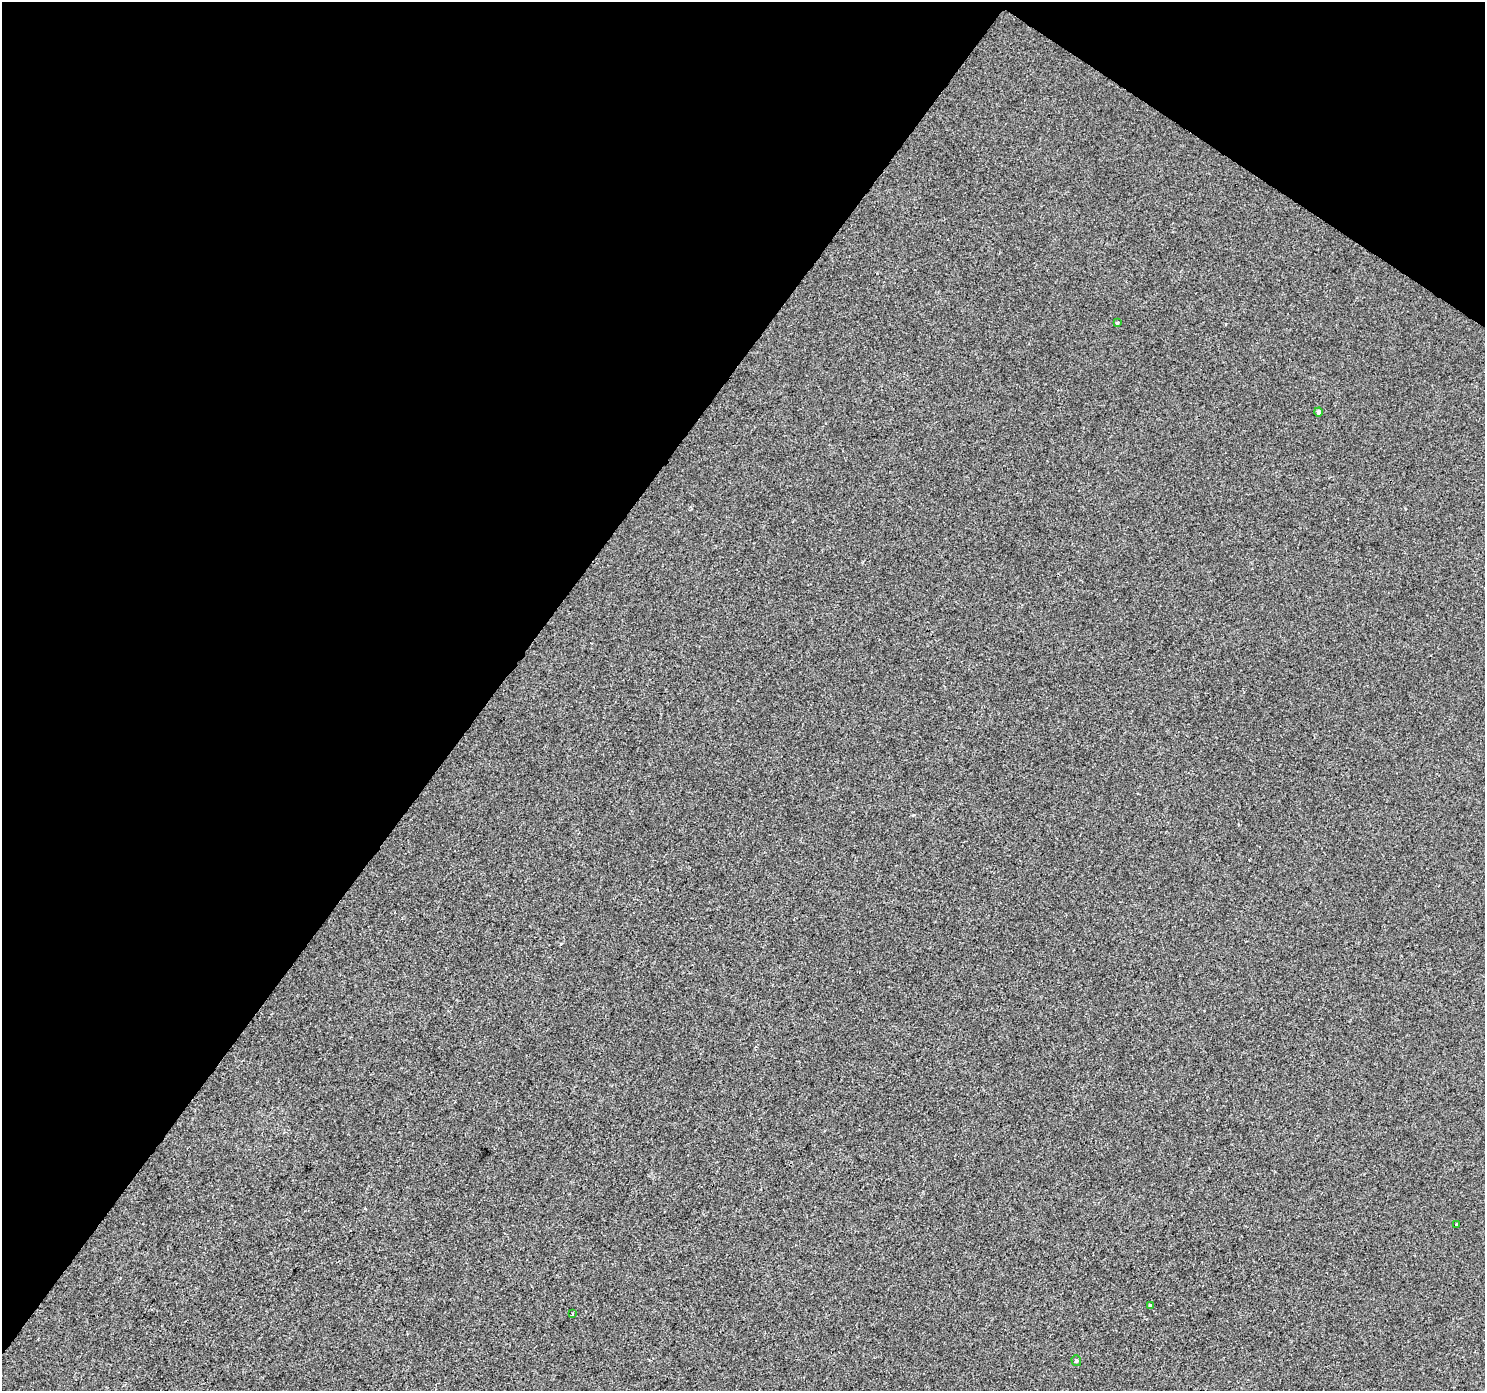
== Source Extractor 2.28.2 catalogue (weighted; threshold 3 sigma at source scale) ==
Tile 2 of 4 x 4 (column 2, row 1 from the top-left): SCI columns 1489-2971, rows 4418-5806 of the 5937 x 5990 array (HDU 1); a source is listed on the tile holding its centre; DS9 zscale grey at full resolution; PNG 1487 x 1393 px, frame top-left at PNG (2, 2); each listed source drawn as its Kron ellipse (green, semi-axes under 4 px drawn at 4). Shown black and unused: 37% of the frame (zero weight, under 2 of 3 exposures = <1% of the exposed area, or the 3 px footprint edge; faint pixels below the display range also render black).
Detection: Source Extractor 2.28.2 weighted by HDU 2 'WHT'; one run over the whole footprint, this tile lists its part. Background -4.90e-04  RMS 0.0041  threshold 0.0185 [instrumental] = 3 sigma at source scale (4.5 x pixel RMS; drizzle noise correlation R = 1.50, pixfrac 1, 0.0396/0.0396 arcsec/px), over >= 5 px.
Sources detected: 6; all 6 listed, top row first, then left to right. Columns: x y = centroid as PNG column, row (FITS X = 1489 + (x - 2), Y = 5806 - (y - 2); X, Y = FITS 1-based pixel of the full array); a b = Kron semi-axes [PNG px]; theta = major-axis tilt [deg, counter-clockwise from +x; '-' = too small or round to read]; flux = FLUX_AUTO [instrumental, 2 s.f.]
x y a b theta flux
1117 323 3 3 - 0.95
1318 412 4 4 - 1
1456 1225 3 3 - 1.3
1150 1305 3 3 - 1.3
572 1314 4 2 - 0.45
1076 1361 5 4 - 0.61